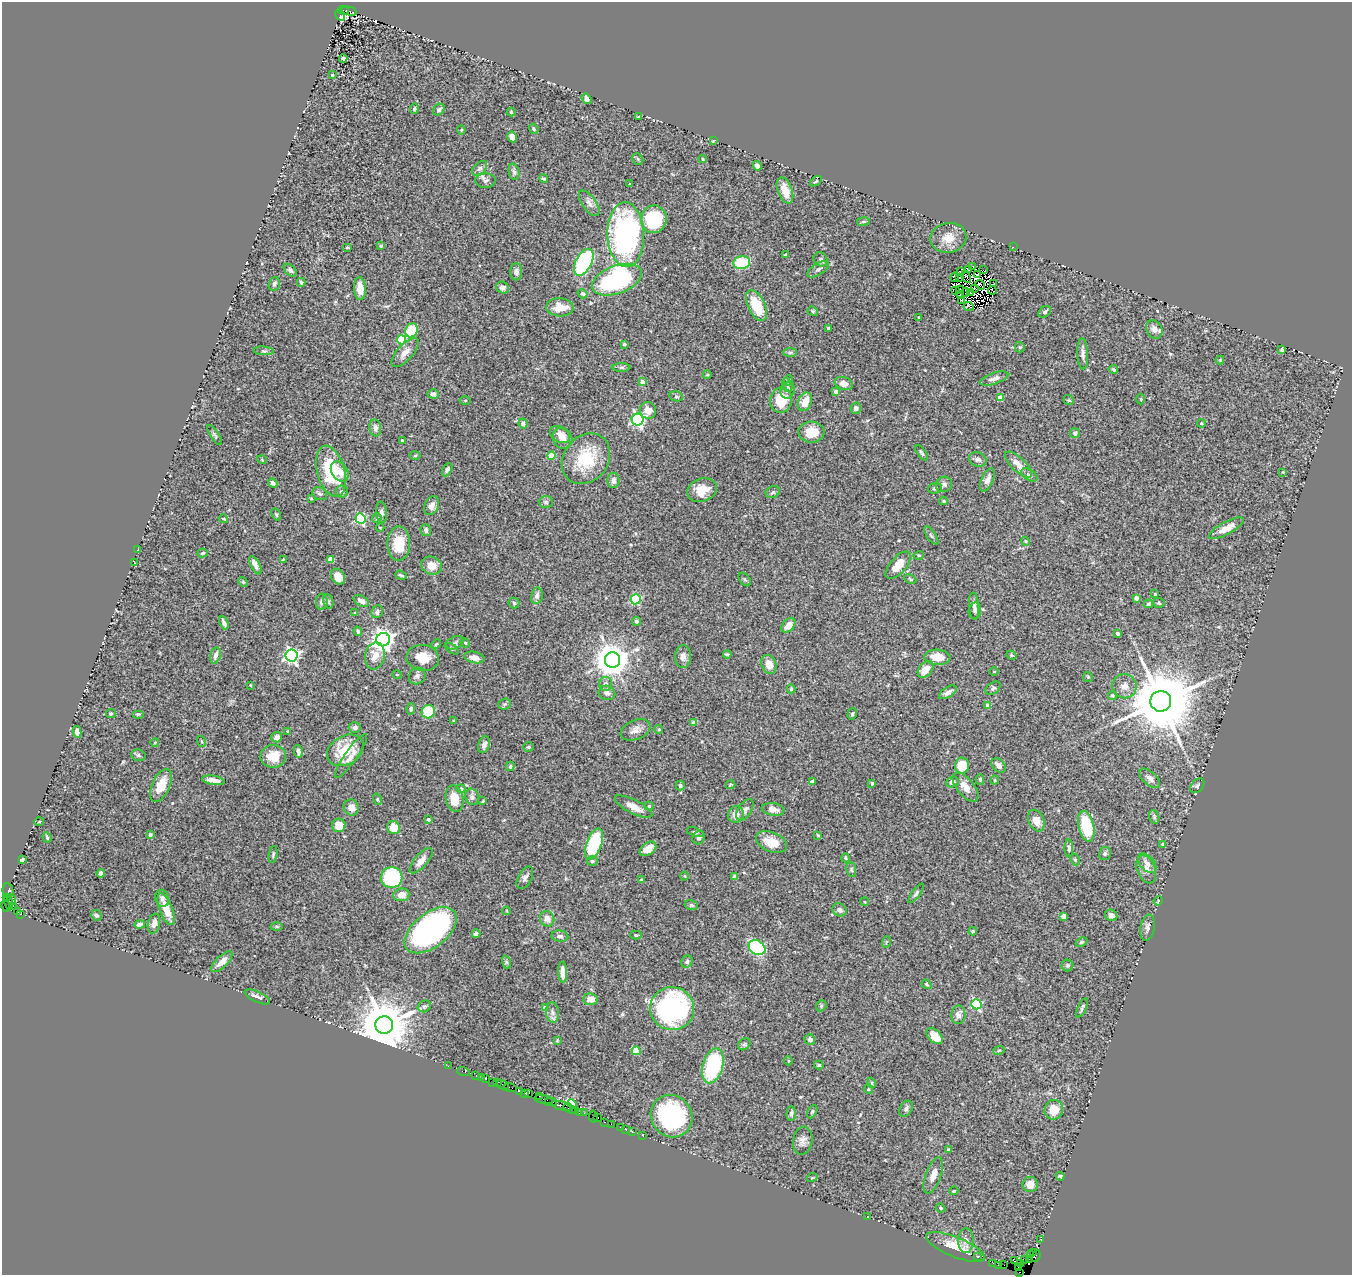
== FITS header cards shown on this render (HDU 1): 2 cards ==
NAXIS1  =                 1350
NAXIS2  =                 1273

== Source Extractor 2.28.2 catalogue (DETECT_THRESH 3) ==
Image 1350 x 1273 px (HDU 1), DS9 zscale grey, 1 PNG px = 1 image px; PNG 1354 x 1277 px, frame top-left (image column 1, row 1273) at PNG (2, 2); each listed source drawn as its Kron ellipse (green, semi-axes under 4 px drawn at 4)
Background 1.19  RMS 0.038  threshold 0.114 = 3 sigma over >= 5 px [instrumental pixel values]
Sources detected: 420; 7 with non-positive FLUX_AUTO (blend fragments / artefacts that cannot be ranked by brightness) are neither listed nor drawn; the other 413 listed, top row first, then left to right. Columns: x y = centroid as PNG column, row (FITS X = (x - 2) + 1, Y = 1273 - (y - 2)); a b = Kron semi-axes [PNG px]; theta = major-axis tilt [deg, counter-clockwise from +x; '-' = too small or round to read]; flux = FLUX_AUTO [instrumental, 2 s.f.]
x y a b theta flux
343 10 5 3 - 370
349 11 8 3 -12 250
340 15 6 4 -56 110
343 58 4 3 - 6.2
332 75 3 3 - 3.4
587 99 5 4 - 11
414 109 5 4 - 3.4
439 110 6 5 - 5.7
511 112 4 4 - 3.2
638 117 3 2 - 1.7
534 129 5 3 - 2.9
461 130 4 4 - 2.7
512 137 5 4 - 23
713 141 4 2 - 1.8
638 159 6 5 - 3.6
703 159 4 4 - 2.5
757 166 5 4 - 11
480 168 9 5 43 6.2
514 172 8 5 -79 5.4
544 179 4 3 - 3.5
485 181 10 7 1 7.8
816 181 7 4 33 3.5
630 184 3 2 - 1.7
785 190 14 7 -70 37
589 203 15 7 -54 13
654 219 14 12 80 150
863 221 6 3 9 3.7
626 235 32 18 -88 530
948 238 18 15 10 39
381 246 3 3 - 4.7
347 247 5 3 - 2.5
1013 247 2 2 - 30
786 254 4 3 - 3.1
821 259 7 6 - 7.6
584 262 14 8 62 340
742 263 8 6 10 100
973 267 2 2 - 1.4
818 269 12 5 32 9.8
290 270 7 5 -45 5.7
969 270 2 2 - 4.9
983 270 2 2 - 6.7
516 272 8 6 -90 11
960 272 3 2 - 8
977 274 3 2 - 1.1
955 277 4 2 - 4.7
966 277 7 2 -64 0.53
959 278 2 2 - 2.1
617 280 26 14 21 410
301 282 4 3 - 4.2
274 284 7 5 71 7.1
993 284 2 2 - 1.4
980 285 5 2 - 7.2
360 288 11 6 -86 28
503 288 7 5 -27 12
975 288 2 2 - 4.1
960 290 4 2 - 4.6
992 290 4 2 - 0.52
955 291 2 2 - 2.4
966 292 4 2 - 0.9
971 292 4 2 - 5
582 294 5 4 - 5.7
960 295 3 3 - 0.33
961 300 3 2 - 1.9
757 306 17 8 -65 80
969 306 5 3 - 11
560 307 14 9 -3 42
813 311 5 4 - 3.3
1045 312 7 5 37 5.7
919 317 3 3 - 2.5
828 329 3 3 - 3.7
1154 329 9 7 -60 14
411 330 7 6 - 90
401 340 4 4 - 94
624 344 3 3 - 3.7
1020 347 5 5 - 3.2
1282 349 4 3 - 4.4
264 351 10 3 -4 4
405 352 18 7 47 18
790 352 7 4 1 4.8
1083 354 15 5 -88 11
1220 360 4 4 - 2.6
622 367 9 4 0 5
1113 369 5 3 - 3.6
707 375 4 2 - 1.9
994 379 15 5 18 13
789 380 5 3 - 2.9
642 382 4 3 - 13
844 383 9 6 -18 18
787 385 7 5 -75 5.8
788 390 8 7 - 10
836 391 4 4 - 18
433 394 6 4 -4 10
676 396 7 5 -14 4.5
1000 398 4 4 - 40
1141 399 5 3 - 2.7
465 400 5 3 - 2.6
781 400 13 11 85 62
1069 400 5 4 - 3
805 402 10 6 66 32
856 408 5 5 - 8.1
648 410 8 8 - 20
638 420 6 6 - 580
523 423 5 4 - 11
1201 423 4 3 - 2.7
375 428 8 6 -83 11
811 432 13 10 -4 42
1075 433 5 5 - 4.9
560 434 11 7 -31 17
215 435 12 4 -57 5.4
563 438 11 9 -62 18
402 440 3 3 - 3.4
922 453 9 3 -56 3.9
415 455 5 3 - 3.1
551 455 4 4 - 50
586 459 27 22 52 110
262 460 5 3 - 1.7
978 460 9 7 -21 7.6
1018 465 17 7 -43 22
447 470 7 4 62 5.4
331 471 26 13 -74 140
340 472 11 7 -55 23
1283 472 3 3 - 2
1029 475 9 5 -33 5
613 480 8 6 90 12
987 480 12 6 67 14
273 483 5 4 - 7
944 484 8 7 - 8.3
935 488 7 5 6 5.8
702 490 15 11 19 41
342 492 6 6 - 5.4
773 492 7 5 28 5.3
320 494 7 6 - 5.9
311 498 4 4 - 2.3
943 501 4 3 - 2.5
546 502 7 6 - 5.1
432 506 10 7 61 15
381 512 11 5 -85 8.6
276 514 6 3 -63 3.2
360 518 5 5 - 220
377 518 5 4 - 3.3
223 519 5 3 - 2.5
380 527 4 3 - 1.8
1226 528 20 6 29 27
426 530 6 5 - 7.3
931 536 11 4 -54 5.9
1025 541 4 3 - 2.2
399 544 17 11 89 63
138 550 2 2 - 1.7
203 553 5 4 - 3.9
919 555 5 3 - 2.6
330 559 4 4 - 38
283 560 3 3 - 2.4
134 563 4 2 - 1.8
255 565 10 4 -63 16
898 565 16 8 49 40
431 566 11 8 -22 28
401 575 6 3 -19 3.8
338 577 8 6 -58 23
910 579 6 4 -26 3.1
745 580 8 4 -52 4.5
243 582 5 4 - 2.8
1155 594 4 4 - 2.7
537 596 8 6 80 9.6
1136 598 4 4 - 7
636 599 5 5 - 230
328 601 7 5 -70 4.8
361 601 8 5 -30 13
322 602 8 6 87 9.2
514 603 5 5 - 4.1
1159 603 6 5 - 3.8
1148 604 5 4 - 4.1
974 606 14 5 -86 10
975 611 8 6 79 7.4
377 612 6 5 - 7.7
355 613 3 3 - 2.3
636 621 4 4 - 5.8
224 623 7 3 -67 8.1
788 625 8 5 45 24
358 631 5 4 - 5.1
1118 633 4 3 - 4.2
383 640 7 6 - 1900
455 643 9 6 26 7.1
465 643 5 4 - 3.1
436 644 5 3 - 3
452 649 8 4 -34 4.1
727 654 4 2 - 3.3
215 655 8 5 75 12
292 655 6 6 - 780
1011 655 5 3 - 2.8
375 656 14 10 78 27
474 657 10 5 -12 17
683 657 11 8 88 13
937 657 13 7 -4 40
423 658 16 13 -9 42
612 660 8 7 - 5300
769 664 10 7 -69 26
925 669 9 6 51 29
994 671 4 3 - 1.8
397 675 5 3 - 2.2
417 676 9 7 45 8.2
1088 677 5 5 - 3.5
606 684 7 6 - 9
250 685 3 2 - 1.5
1124 686 12 12 - 20
993 688 8 5 36 5.7
791 689 4 3 - 3
948 692 10 5 32 10
607 693 8 7 - 10
1112 695 4 4 - 4.1
1161 701 10 10 - 29000
504 704 6 5 - 4.8
988 705 4 4 - 24
411 709 6 4 81 4.4
428 712 7 6 - 82
111 713 5 4 - 3
138 714 6 4 0 3.3
852 714 6 4 74 4
454 721 3 3 - 2.9
694 723 4 4 - 20
355 727 6 5 - 7.4
659 729 4 4 - 3
636 730 16 9 23 17
288 731 4 3 - 2.3
77 732 6 4 -79 16
277 737 5 5 - 10
201 741 5 3 - 2.7
155 742 4 2 - 1.8
484 745 8 6 72 11
528 747 5 4 - 3.7
345 750 19 14 30 79
298 751 6 4 -80 8.9
138 755 7 5 -15 5.1
273 756 13 11 2 44
351 756 26 6 55 19
999 765 8 5 -45 13
510 766 5 3 - 3.6
962 766 8 7 - 70
1150 778 12 6 -41 12
980 779 5 4 - 4.1
213 780 11 4 -10 20
995 780 4 4 - 2.4
812 781 3 3 - 4.1
952 782 6 5 - 9.1
872 783 3 3 - 3.2
161 785 18 9 65 48
731 785 5 3 - 2.5
680 786 5 4 - 4.7
1197 786 8 6 50 5.6
965 787 17 8 -50 26
461 789 4 4 - 7.1
472 797 8 6 -74 7.5
377 799 6 3 -72 2.7
454 799 13 8 -78 44
483 801 3 2 - 2.5
649 806 5 4 - 4.2
633 807 21 7 -27 27
351 808 8 7 - 19
773 809 11 6 -9 15
745 810 12 6 57 9.1
736 814 8 7 - 18
1154 817 7 5 -71 4.6
428 819 3 3 - 5.3
1036 821 11 8 -67 22
39 822 4 3 - 2.5
339 825 7 6 - 33
1086 826 16 7 -76 130
394 828 7 6 - 40
695 832 8 4 -18 4.2
150 835 3 3 - 9.8
818 835 3 3 - 2.3
47 837 5 3 - 3.7
699 838 7 6 - 9.4
771 842 16 9 -22 39
594 844 16 7 69 170
1163 844 4 3 - 14
1069 848 9 4 -87 6.9
648 849 9 6 37 27
273 854 8 4 80 4.4
1105 854 7 6 - 5.5
846 858 4 3 - 3.1
22 859 4 3 - 5.9
1075 860 6 4 -63 3.7
421 861 15 6 49 19
592 861 6 4 1 4.6
1147 863 11 7 -49 15
851 869 8 5 -83 4.3
1146 869 14 9 -70 18
101 873 4 4 - 7
685 876 4 3 - 2.2
392 877 11 10 - 220
735 877 4 4 - 19
525 878 12 7 62 9.3
641 880 3 3 - 2.8
8 891 7 5 -80 220
916 893 11 4 54 5.9
401 895 8 6 7 23
6 897 3 2 - 120
162 898 8 7 - 8.8
12 900 5 3 - 360
1158 901 4 3 - 2.5
865 902 4 3 - 2.3
8 903 8 3 -78 200
691 905 7 5 -16 4.6
5 906 6 3 -68 150
14 907 4 3 - 60
166 909 17 6 -69 42
840 910 7 6 - 8.6
507 911 4 3 - 1.8
18 912 3 2 - 32
20 914 3 2 - 70
96 915 6 5 - 5.3
1111 915 6 5 - 10
1063 916 4 4 - 24
547 919 8 7 - 17
140 924 5 4 - 11
154 924 10 6 77 12
277 927 6 3 -1 3.1
1147 928 13 7 81 12
431 930 30 17 38 620
973 931 4 4 - 3.4
476 934 4 4 - 11
636 935 6 4 -1 4.1
560 936 8 5 -7 7.6
886 942 6 3 71 2.4
1081 942 6 4 27 3.5
757 948 9 7 -34 190
222 962 13 5 44 22
506 962 7 4 -71 4.4
687 962 6 5 - 4.9
1068 965 6 6 - 4.3
563 972 10 4 -87 23
927 984 5 4 - 2.8
257 997 14 5 -24 10
591 999 7 5 -5 22
976 1004 5 5 - 210
424 1006 7 5 22 4.6
821 1006 6 4 48 3.8
545 1008 4 4 - 23
1082 1008 10 3 65 4.9
672 1009 22 21 - 450
552 1012 10 6 -83 12
958 1015 9 7 88 15
384 1025 9 8 - 17000
935 1036 10 6 -43 27
810 1039 5 5 - 7.3
557 1041 3 3 - 2.3
744 1044 7 5 42 4.5
999 1050 5 3 - 2.7
636 1051 4 4 - 66
788 1061 4 4 - 2.8
819 1065 5 3 - 3.5
448 1066 2 2 - 17
713 1066 18 10 74 210
463 1071 6 3 -17 25
476 1076 3 2 - 32
481 1077 2 2 - 14
486 1079 3 3 - 74
493 1082 2 2 - 6.2
497 1083 2 2 - 21
872 1083 5 3 - 2.1
503 1085 6 3 -36 110
510 1087 7 3 -15 81
868 1089 5 3 - 2.2
520 1091 2 2 - 20
525 1093 3 2 - 55
528 1093 3 3 - 73
539 1096 2 2 - 59
544 1100 9 3 -11 170
551 1102 6 2 3 92
572 1104 5 3 - 93
561 1106 10 3 -16 280
570 1109 7 3 -35 160
906 1109 8 6 58 7.9
1054 1110 10 9 - 41
576 1111 4 2 - 71
812 1112 7 4 62 3.7
580 1113 3 3 - 54
584 1113 2 2 - 12
791 1114 7 4 86 6.2
672 1116 22 20 -49 280
593 1117 6 3 -81 81
598 1118 2 2 - 19
604 1122 3 2 - 37
611 1124 2 2 - 17
620 1127 2 2 - 43
626 1129 3 2 - 42
632 1132 3 2 - 7.6
643 1136 2 2 - 19
803 1141 14 9 80 16
948 1150 4 3 - 3.6
933 1175 19 7 70 22
1060 1176 4 3 - 3.6
812 1178 5 3 - 2.7
1030 1184 7 7 - 23
954 1191 4 3 - 2.9
940 1208 5 3 - 3.3
868 1217 3 2 - 1.3
1041 1240 2 2 - 16
966 1241 12 7 89 15
955 1247 31 10 -22 63
1034 1252 4 2 - 36
1031 1255 3 2 - 58
978 1256 3 2 - 1.9
1036 1256 6 2 68 94
1025 1259 4 3 - 100
1029 1259 2 2 - 33
1014 1261 2 2 - 21
993 1263 2 2 - 10
1021 1263 4 3 - 420
999 1265 3 2 - 68
1004 1265 2 2 - 46
1019 1267 4 3 - 160
1019 1272 2 2 - 8
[7 non-positive-flux detections neither listed nor drawn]